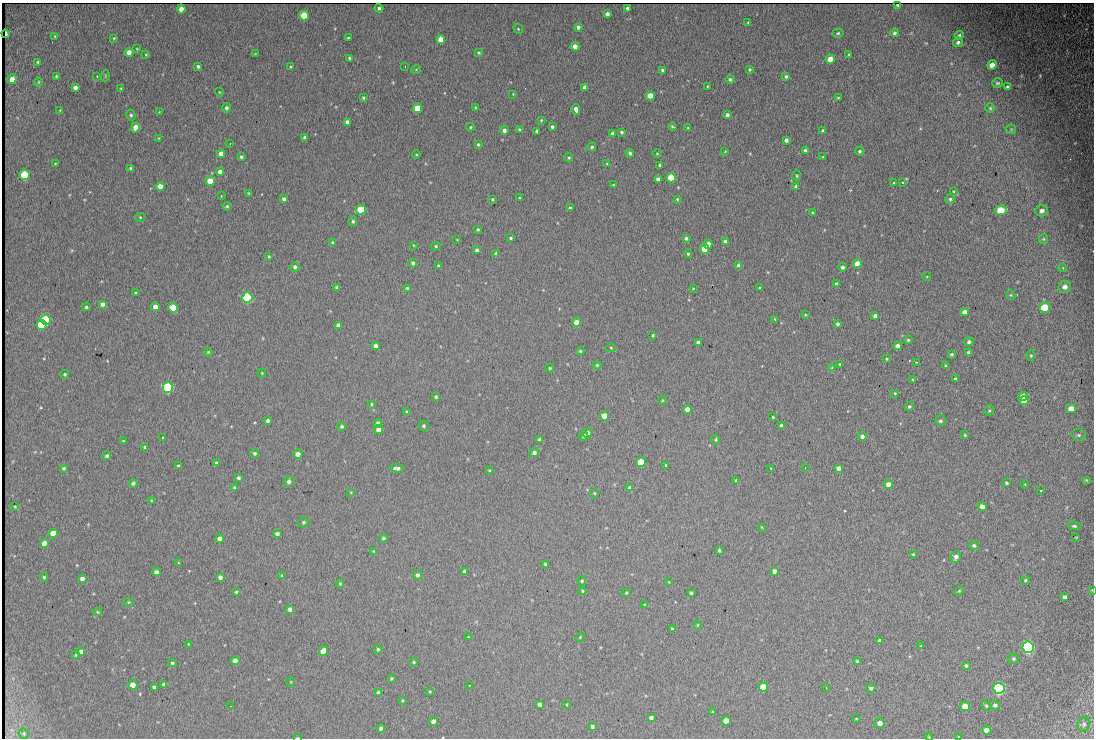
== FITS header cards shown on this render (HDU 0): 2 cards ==
NAXIS1  =                 1092
NAXIS2  =                  736

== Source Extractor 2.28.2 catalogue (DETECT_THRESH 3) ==
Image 1092 x 736 px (HDU 0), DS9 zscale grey, 1 PNG px = 1 image px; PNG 1096 x 740 px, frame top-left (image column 1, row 736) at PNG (2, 3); each listed source drawn as its Kron ellipse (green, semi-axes under 4 px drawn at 4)
Background 2160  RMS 31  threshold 93.4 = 3 sigma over >= 5 px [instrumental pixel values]
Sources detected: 343; all 343 listed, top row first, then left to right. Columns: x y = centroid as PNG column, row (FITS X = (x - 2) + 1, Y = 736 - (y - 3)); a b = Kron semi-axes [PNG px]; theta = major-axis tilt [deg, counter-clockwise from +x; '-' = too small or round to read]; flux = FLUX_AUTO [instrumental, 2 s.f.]
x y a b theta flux
898 5 4 2 - 4700
379 8 4 4 - 3800
627 8 3 3 - 3100
181 9 4 4 - 17000
607 14 4 4 - 7600
304 16 5 4 - 71000
748 22 3 3 - 2100
578 27 4 3 - 6400
518 29 5 4 - 2400
838 33 6 4 17 3300
894 33 4 4 - 4500
6 34 4 2 - 990
959 35 5 3 - 3400
55 36 3 3 - 1600
114 38 3 3 - 1900
348 38 3 3 - 3300
441 39 4 4 - 38000
958 42 5 5 - 4800
575 47 4 4 - 20000
137 49 3 2 - 1600
129 52 4 4 - 18000
478 53 4 4 - 2800
255 54 4 2 - 1300
849 54 4 3 - 1900
146 55 3 3 - 1600
349 58 3 3 - 3200
830 59 5 4 - 38000
38 62 3 3 - 2300
992 65 5 4 - 16000
198 66 4 3 - 5000
291 66 4 2 - 1800
405 66 2 2 - 1300
416 69 5 3 - 1900
750 69 4 4 - 2500
662 70 3 3 - 4700
56 76 3 3 - 2200
97 76 3 3 - 1500
105 76 5 3 - 2100
786 76 4 4 - 4000
12 79 5 4 - 19000
730 79 4 4 - 4700
39 82 5 3 - 2100
997 83 5 5 - 3700
707 86 3 2 - 1900
75 87 4 4 - 8000
585 87 4 4 - 11000
1007 87 4 3 - 3400
121 88 3 2 - 1900
219 92 4 3 - 1700
513 94 3 2 - 1300
650 96 4 4 - 41000
363 98 4 3 - 3500
838 98 4 2 - 1800
475 107 3 2 - 1600
226 108 4 4 - 5800
417 108 4 4 - 61000
990 108 5 5 - 3000
60 110 4 3 - 1600
576 110 5 3 - 15000
159 112 4 3 - 1400
131 115 5 4 - 3500
727 115 4 4 - 6600
541 120 4 3 - 2300
347 122 4 4 - 10000
135 127 5 4 - 17000
470 127 4 3 - 2500
552 127 3 3 - 4700
672 127 4 3 - 2800
688 128 4 3 - 2000
519 129 4 3 - 2500
1011 129 5 4 - 2400
504 130 4 4 - 9300
537 131 4 3 - 6700
823 131 4 4 - 6300
621 132 3 3 - 4000
612 134 4 3 - 5900
305 137 3 3 - 4200
158 138 4 2 - 1500
786 140 4 4 - 6600
230 143 2 2 - 1700
478 144 4 4 - 3300
592 147 4 4 - 3500
805 150 4 3 - 4800
725 151 3 2 - 1500
860 151 4 4 - 4400
630 153 4 4 - 5600
657 153 5 3 - 1900
221 154 4 4 - 14000
416 154 4 4 - 2200
241 157 3 3 - 4000
823 157 4 3 - 2000
569 158 4 4 - 3000
55 163 3 3 - 1500
607 164 3 3 - 2400
660 165 3 3 - 3600
131 168 4 4 - 3000
220 172 4 4 - 12000
24 175 5 5 - 200000
797 176 5 4 - 2400
671 178 4 4 - 110000
658 179 4 4 - 8400
210 181 4 4 - 52000
903 182 4 3 - 2100
894 183 4 3 - 2400
613 185 3 3 - 1700
160 186 4 4 - 26000
796 186 4 4 - 4900
953 191 2 2 - 2100
249 193 4 2 - 1500
221 196 2 2 - 1300
519 198 3 2 - 2100
284 199 4 4 - 7200
492 199 3 2 - 2300
677 199 3 3 - 2100
950 199 5 5 - 4100
227 206 4 3 - 2800
570 208 4 3 - 5000
361 210 5 5 - 110000
1001 210 6 5 - 66000
1042 211 6 5 - 9600
813 213 3 3 - 3500
140 217 5 4 - 2300
353 221 5 4 - 3600
478 229 3 3 - 2900
510 238 3 3 - 3100
686 238 4 3 - 4200
1043 239 5 4 - 2500
457 240 3 2 - 1200
725 241 4 3 - 6000
333 243 4 4 - 5200
708 244 4 4 - 20000
413 245 4 2 - 1600
436 246 4 4 - 2700
705 249 5 4 - 65000
477 250 4 3 - 5100
496 254 4 4 - 6600
688 254 4 3 - 2700
269 256 3 3 - 2500
413 263 4 4 - 6400
857 264 4 4 - 35000
438 266 3 2 - 2400
739 266 4 4 - 15000
295 267 5 4 - 5800
842 267 4 4 - 6000
1063 268 4 3 - 1500
927 276 4 3 - 1600
837 284 4 4 - 9200
337 287 3 3 - 4100
1065 287 6 6 - 10000
407 288 4 3 - 3000
759 288 3 3 - 2400
693 289 4 2 - 1300
136 293 3 3 - 3000
1011 295 5 4 - 2400
247 297 5 5 - 390000
102 304 4 4 - 8100
86 307 4 4 - 3800
155 307 4 4 - 15000
173 308 5 4 - 78000
1045 308 5 5 - 95000
965 312 4 4 - 15000
805 315 3 2 - 1600
875 316 4 4 - 9300
775 319 4 3 - 1900
46 320 5 5 - 220000
577 322 4 4 - 36000
837 324 3 3 - 4700
41 325 5 5 - 190000
338 325 4 4 - 6600
653 335 3 3 - 2800
908 340 4 4 - 2900
969 342 5 4 - 4900
698 343 4 4 - 9400
376 346 4 4 - 9300
897 346 4 4 - 11000
611 348 5 4 - 2400
580 351 4 3 - 3100
208 352 4 4 - 2400
969 353 4 4 - 6900
952 354 3 3 - 2900
1031 356 5 4 - 2500
886 359 3 3 - 2200
916 362 3 2 - 1500
839 364 3 3 - 2000
597 365 4 4 - 2400
946 366 4 3 - 3600
550 368 4 3 - 2500
832 368 4 3 - 1900
262 373 4 4 - 2000
65 374 4 4 - 3000
955 379 4 3 - 4700
912 380 4 3 - 2400
168 387 5 5 - 370000
895 393 3 2 - 1800
1023 396 5 4 - 21000
436 397 3 3 - 3800
663 400 4 3 - 1600
1024 401 4 4 - 11000
371 404 4 3 - 2200
909 406 4 4 - 3700
1071 408 5 4 - 18000
687 409 4 4 - 20000
989 410 5 4 - 2800
407 412 3 3 - 2600
604 416 4 4 - 37000
773 417 3 3 - 2300
268 421 4 3 - 5800
940 421 5 5 - 4600
378 424 4 4 - 11000
781 425 3 3 - 4700
342 426 4 4 - 4600
424 426 5 5 - 3600
378 429 4 4 - 18000
588 433 5 4 - 7400
965 435 4 3 - 2200
1079 435 7 5 -16 4600
584 436 5 4 - 3700
862 436 5 4 - 7000
162 437 3 2 - 1700
540 440 4 4 - 6000
716 440 5 4 - 3300
123 441 4 3 - 2000
145 447 4 3 - 4500
534 452 5 4 - 6900
255 453 4 4 - 3600
298 454 5 4 - 13000
107 456 4 4 - 4700
641 462 5 4 - 97000
216 463 4 4 - 4400
666 465 3 3 - 2300
178 466 3 3 - 3300
805 467 2 2 - 1200
64 468 4 4 - 3100
397 468 7 3 -4 6800
771 468 3 2 - 1800
838 468 4 4 - 10000
489 470 3 3 - 1900
238 478 3 3 - 4700
736 480 3 3 - 2300
1086 480 3 3 - 2000
289 482 5 5 - 6700
133 483 4 4 - 5300
1006 483 3 3 - 3300
888 484 4 4 - 16000
1025 484 4 3 - 1700
234 487 3 3 - 3000
630 488 4 4 - 7300
1041 490 3 2 - 1900
351 492 4 3 - 1600
594 493 4 3 - 2100
151 501 4 2 - 1700
15 507 3 3 - 2100
982 507 4 4 - 13000
303 522 6 5 - 3400
1074 526 6 4 -8 3400
762 527 4 2 - 1600
53 533 4 4 - 34000
277 534 4 4 - 5700
1076 537 3 2 - 1300
220 538 4 4 - 11000
383 538 4 4 - 4500
44 543 4 4 - 20000
974 545 5 4 - 4000
719 550 3 3 - 3100
373 551 4 4 - 2000
913 555 4 3 - 4300
956 557 6 5 - 8800
179 563 3 3 - 1700
545 564 4 3 - 3900
464 571 3 3 - 4400
774 571 4 4 - 9200
156 572 4 4 - 9400
282 575 4 4 - 2800
418 575 4 4 - 6800
44 577 4 4 - 3200
220 577 4 4 - 7900
82 578 4 4 - 9400
1025 580 5 4 - 2900
582 581 5 4 - 3300
669 582 3 2 - 1200
340 584 4 4 - 2400
1092 590 2 2 - 1100
582 591 4 3 - 2700
959 591 5 4 - 2700
236 592 3 3 - 3000
626 593 4 4 - 2300
691 593 4 3 - 4800
1065 597 4 4 - 5600
128 602 5 4 - 2600
645 605 4 2 - 1800
290 609 4 4 - 7100
98 612 4 4 - 2200
698 625 4 3 - 1600
672 629 3 3 - 2800
468 637 3 2 - 1600
580 637 5 3 - 1700
879 640 3 3 - 5300
188 644 3 3 - 1700
921 646 4 3 - 1700
1028 647 6 5 - 690000
378 649 4 4 - 3600
324 651 5 4 - 42000
81 652 4 4 - 11000
76 655 3 3 - 2200
1014 659 5 5 - 3500
235 661 4 4 - 15000
857 661 4 4 - 4300
414 662 4 3 - 2300
172 663 4 3 - 3100
966 665 3 3 - 3100
392 678 4 4 - 2800
291 682 4 3 - 1400
163 684 4 3 - 3600
133 685 4 4 - 34000
469 685 3 2 - 5900
154 687 4 4 - 5400
763 687 4 4 - 66000
826 687 2 2 - 1200
871 688 5 4 - 4800
999 688 6 5 - 580000
430 691 3 2 - 1900
379 692 4 4 - 7800
402 700 4 3 - 2200
539 704 4 4 - 7500
567 704 3 2 - 1800
995 705 5 4 - 5200
230 706 2 2 - 1600
965 706 5 4 - 31000
986 706 5 4 - 2800
713 712 4 3 - 2400
651 717 4 3 - 6000
856 719 4 3 - 1400
433 721 4 4 - 13000
726 721 4 4 - 31000
880 723 5 5 - 14000
1084 724 7 6 - 4500
592 726 4 4 - 5700
381 728 4 4 - 9500
987 730 5 4 - 12000
24 733 5 5 - 2600
958 736 2 2 - 1800
929 737 4 3 - 1700
297 738 4 2 - 3000
At the frame edge (FLAGS 8, measured only in part): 3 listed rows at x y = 1092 590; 929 737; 297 738